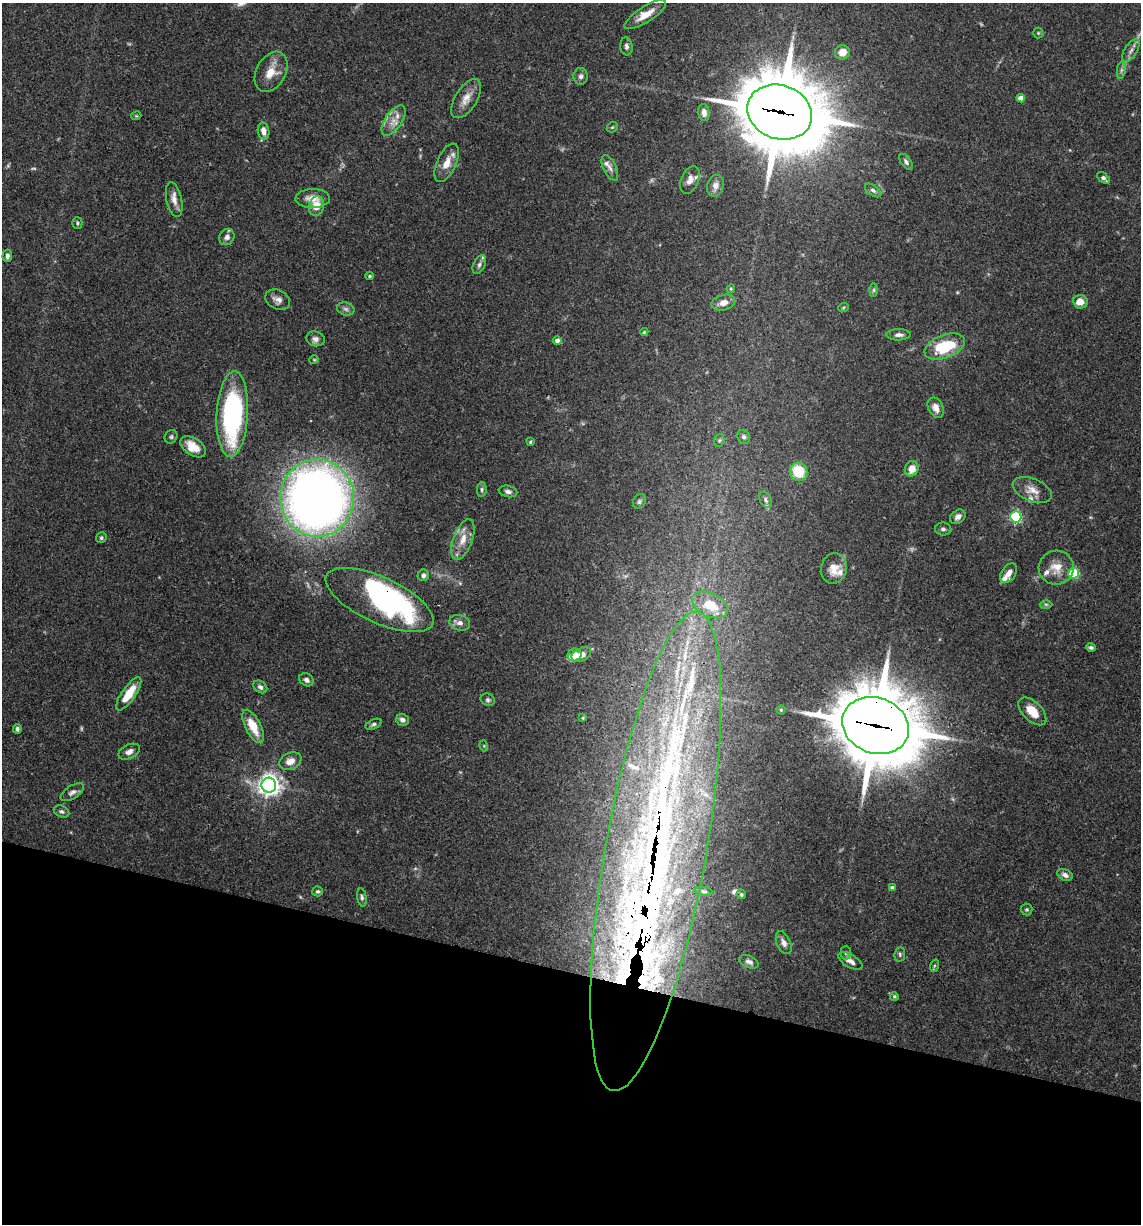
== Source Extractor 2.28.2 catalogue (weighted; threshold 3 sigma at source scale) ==
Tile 15 of 4 x 4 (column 3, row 4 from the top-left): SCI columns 2517-3655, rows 3-1224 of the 4913 x 4894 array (HDU 1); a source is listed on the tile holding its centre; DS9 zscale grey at full resolution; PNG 1143 x 1226 px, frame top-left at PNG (2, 3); each listed source drawn as its Kron ellipse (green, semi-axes under 4 px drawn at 4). Shown black and unused: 21% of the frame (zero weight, under 3 of 4 exposures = <1% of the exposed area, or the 3 px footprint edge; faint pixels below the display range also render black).
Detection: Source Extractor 2.28.2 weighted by HDU 2 'WHT'; one run over the whole footprint, this tile lists its part. Background 0.062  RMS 0.003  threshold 0.0136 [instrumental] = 3 sigma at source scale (4.5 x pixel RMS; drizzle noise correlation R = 1.50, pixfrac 1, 0.05/0.05 arcsec/px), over >= 5 px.
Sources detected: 138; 5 too faint to see at this stretch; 2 inside a brighter object's white glare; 1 cosmic-ray / hot-pixel residue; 1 long thin detection or spike segment (spike, bleed or trail) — neither listed nor drawn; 20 inside a brighter listed object's ellipse — not listed separately; the other 109 listed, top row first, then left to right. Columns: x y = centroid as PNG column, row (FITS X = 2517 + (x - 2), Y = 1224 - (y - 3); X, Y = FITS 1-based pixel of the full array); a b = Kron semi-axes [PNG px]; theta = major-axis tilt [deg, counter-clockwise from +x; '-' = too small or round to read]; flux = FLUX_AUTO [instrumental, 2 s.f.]
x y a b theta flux
645 15 24 8 32 4.2
1038 33 5 5 - 0.38
626 46 9 6 -82 0.86
1131 51 13 6 57 1.5
842 52 7 7 - 3.3
1121 70 9 4 82 0.77
271 72 21 14 61 5.5
581 76 8 7 - 1.1
1021 98 4 4 - 2.4
466 99 22 11 58 3.5
780 112 33 27 -19 2900
704 113 8 5 -81 1.8
136 116 5 3 - 0.28
393 121 17 8 55 3.2
612 127 6 4 42 0.4
263 131 8 5 -81 2.2
906 162 9 5 -55 0.79
447 163 21 9 66 3.9
610 168 14 6 -65 1.4
1103 178 7 4 -39 0.95
690 180 14 8 67 2.3
715 186 11 8 73 2
873 190 9 5 -37 0.82
313 198 17 9 1 3.6
174 200 18 7 -78 2.4
316 206 10 7 74 3.9
77 223 6 5 - 0.53
227 237 8 7 - 1.3
7 256 6 4 84 0.86
479 265 10 5 65 1
370 276 4 3 - 0.39
731 289 4 4 - 0.33
874 290 6 4 89 0.52
278 300 13 9 -27 1.8
1080 302 7 6 - 3.3
723 303 12 7 16 2.5
843 308 5 3 - 0.32
346 309 9 6 -17 0.94
644 332 4 4 - 0.32
899 335 12 5 1 1.4
315 339 9 7 -16 1.2
557 341 4 4 - 1.6
945 347 21 11 21 14
314 360 5 4 - 0.33
936 408 11 7 -65 2.2
232 414 43 15 87 54
171 437 7 6 - 0.64
744 437 7 6 - 0.79
719 440 6 5 - 0.49
530 442 4 4 - 0.32
193 447 14 8 -34 4.7
912 469 8 6 67 3.1
799 472 9 8 - 10
482 489 7 5 85 0.59
1032 490 21 11 -22 3.3
508 491 9 5 -12 0.94
317 498 38 37 - 300
765 500 9 5 -61 0.87
639 501 7 6 - 0.63
958 517 8 6 39 1.4
1016 517 5 5 - 40
943 529 8 6 -1 0.84
101 538 5 5 - 0.57
463 539 21 9 70 4.1
834 568 15 13 77 3.7
1056 568 17 17 - 4.7
1009 573 11 7 56 1.7
1074 573 5 5 - 23
423 575 6 5 - 0.85
380 600 58 23 -25 73
1046 604 6 4 -1 0.43
710 605 19 11 -26 9.7
460 623 10 7 -15 1.7
1091 647 5 4 - 0.65
575 655 7 6 - 3.3
581 655 10 6 25 2.5
306 680 8 6 -32 1
260 687 7 5 -36 0.93
129 694 20 7 55 7.1
488 700 7 6 - 0.68
781 710 4 4 - 0.37
1032 711 17 9 -45 5.1
583 718 4 3 - 0.25
402 720 6 5 - 1.3
373 724 8 4 24 0.77
876 725 34 28 -21 2600
253 726 18 7 -63 6.1
17 729 5 4 - 0.7
484 746 5 3 - 0.34
129 752 11 7 27 1.7
290 761 11 8 24 2.6
269 785 7 7 - 200
72 792 13 6 33 1.2
62 812 8 5 -24 0.73
656 851 243 50 80 270
1065 875 8 5 -25 1.1
892 888 4 4 - 1.5
318 891 5 5 - 0.62
704 891 9 4 -9 0.56
741 894 5 4 - 0.46
362 897 9 4 -81 0.81
1027 909 6 6 - 0.51
784 943 12 7 -66 1.8
846 953 7 5 88 0.6
900 954 7 5 80 0.56
850 961 13 6 -30 1.7
749 962 10 6 -25 1
934 966 6 4 71 0.45
894 996 4 4 - 0.48
Overlapping masked pixels (flux is a lower limit): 4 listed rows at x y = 780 112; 380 600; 876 725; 656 851